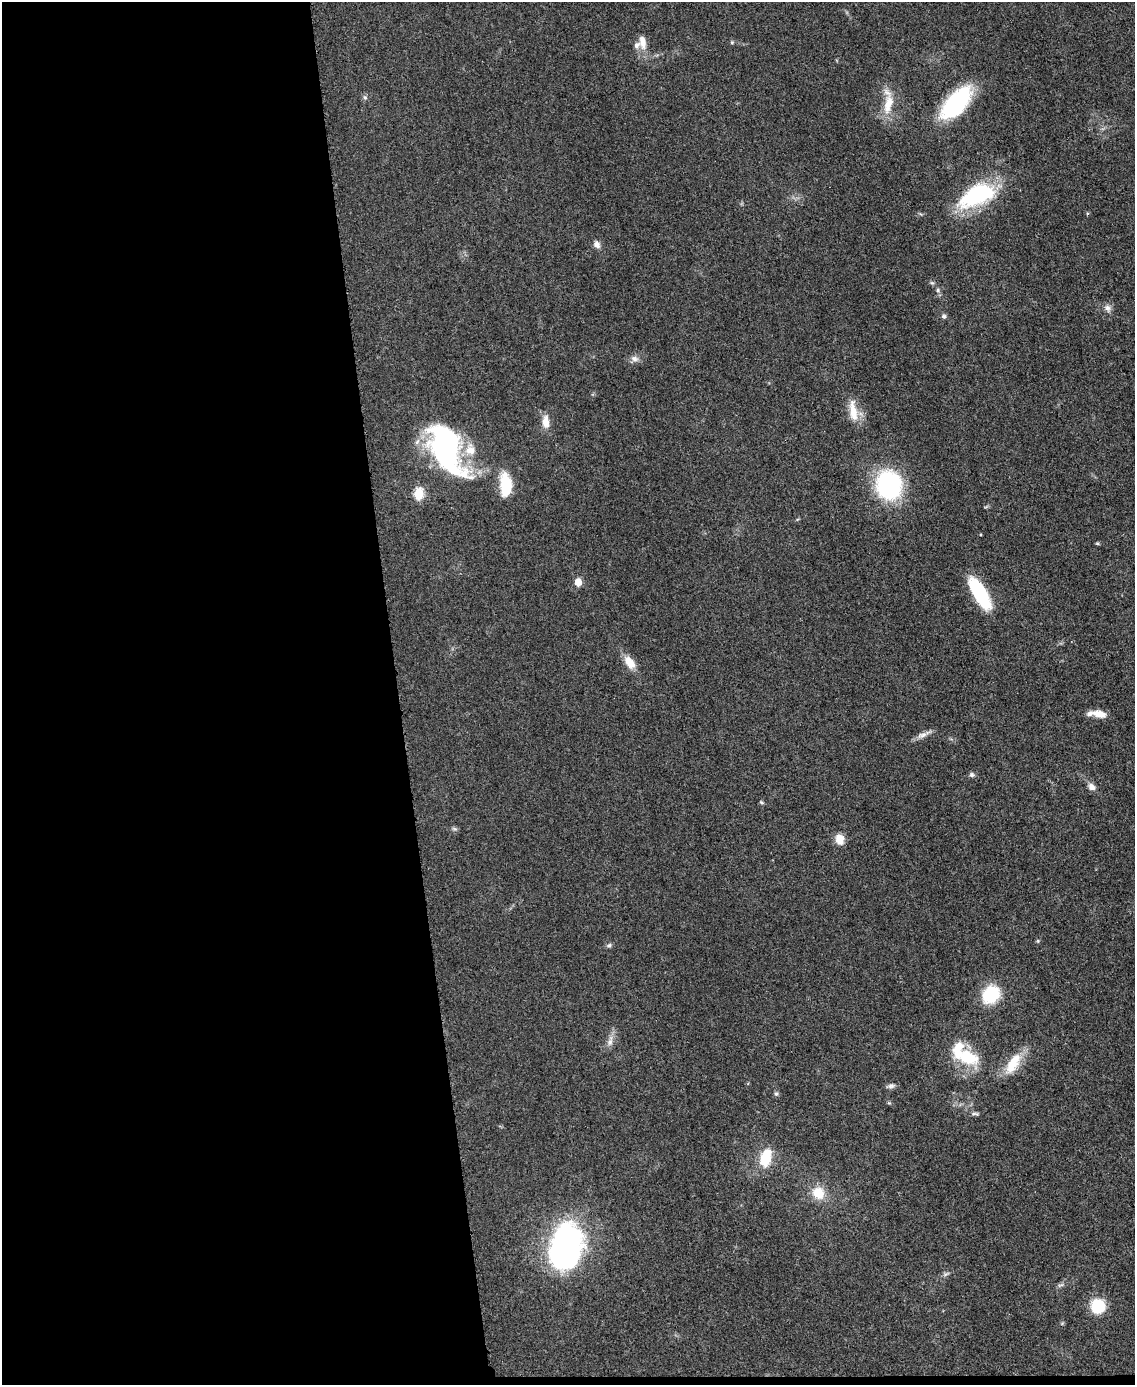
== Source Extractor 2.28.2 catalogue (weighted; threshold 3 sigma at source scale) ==
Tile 9 of 4 x 3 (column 1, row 3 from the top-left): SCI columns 4-1136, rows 243-1625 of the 4543 x 4526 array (HDU 1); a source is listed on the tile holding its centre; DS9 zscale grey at full resolution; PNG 1137 x 1387 px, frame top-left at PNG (2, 2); no overlay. Shown black and unused: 35% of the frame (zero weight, under 3 of 5 exposures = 1% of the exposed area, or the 3 px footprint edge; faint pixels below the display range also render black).
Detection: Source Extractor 2.28.2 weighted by HDU 2 'WHT'; one run over the whole footprint, this tile lists its part. Background 0.0622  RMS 0.006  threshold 0.0271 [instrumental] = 3 sigma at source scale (4.5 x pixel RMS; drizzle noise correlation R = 1.50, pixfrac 1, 0.05/0.05 arcsec/px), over >= 5 px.
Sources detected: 53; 3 inside a brighter object's white glare — not listed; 4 inside a brighter listed object's ellipse — not listed separately; the other 46 listed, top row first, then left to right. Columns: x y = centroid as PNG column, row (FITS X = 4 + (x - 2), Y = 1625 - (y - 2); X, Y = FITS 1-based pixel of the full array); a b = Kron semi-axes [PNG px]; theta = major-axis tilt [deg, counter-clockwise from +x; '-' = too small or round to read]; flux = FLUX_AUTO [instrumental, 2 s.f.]
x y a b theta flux
643 42 19 9 -82 6.5
732 42 5 5 - 0.79
365 97 7 5 -67 1.3
956 103 41 19 48 57
888 104 34 12 80 13
977 195 44 22 27 58
597 244 9 7 -64 3
932 283 7 5 -41 1.1
938 290 8 5 -72 1.5
1108 308 11 8 -48 2.9
944 316 7 6 - 1.5
635 359 12 8 -9 3.1
853 411 32 11 -81 10
546 422 19 9 -87 6.4
417 442 9 5 54 2.2
450 452 65 27 -76 92
505 485 23 11 -88 24
889 485 33 29 -77 64
418 494 6 5 - 42
1097 543 5 4 - 0.71
578 582 5 5 - 14
980 593 34 12 -60 39
629 662 17 10 -55 8.3
1099 714 17 7 -13 6.9
922 735 16 8 20 3.7
972 775 7 6 - 1.5
1091 787 9 7 -43 3.4
761 802 6 4 -18 0.84
454 829 9 4 -9 1.1
840 839 12 9 -76 7.2
1038 941 5 4 - 0.74
609 945 8 5 18 1.3
991 994 16 13 50 34
610 1041 19 7 76 4.3
968 1058 32 19 -22 25
1013 1064 31 13 58 16
891 1086 12 5 10 1.9
776 1094 7 5 -90 1.2
889 1103 6 4 -17 0.73
975 1114 13 4 -4 1.5
766 1159 23 14 58 15
818 1193 14 13 - 13
565 1247 39 25 77 210
946 1274 10 5 25 1.6
1060 1285 10 4 22 1.4
1098 1306 13 12 - 25